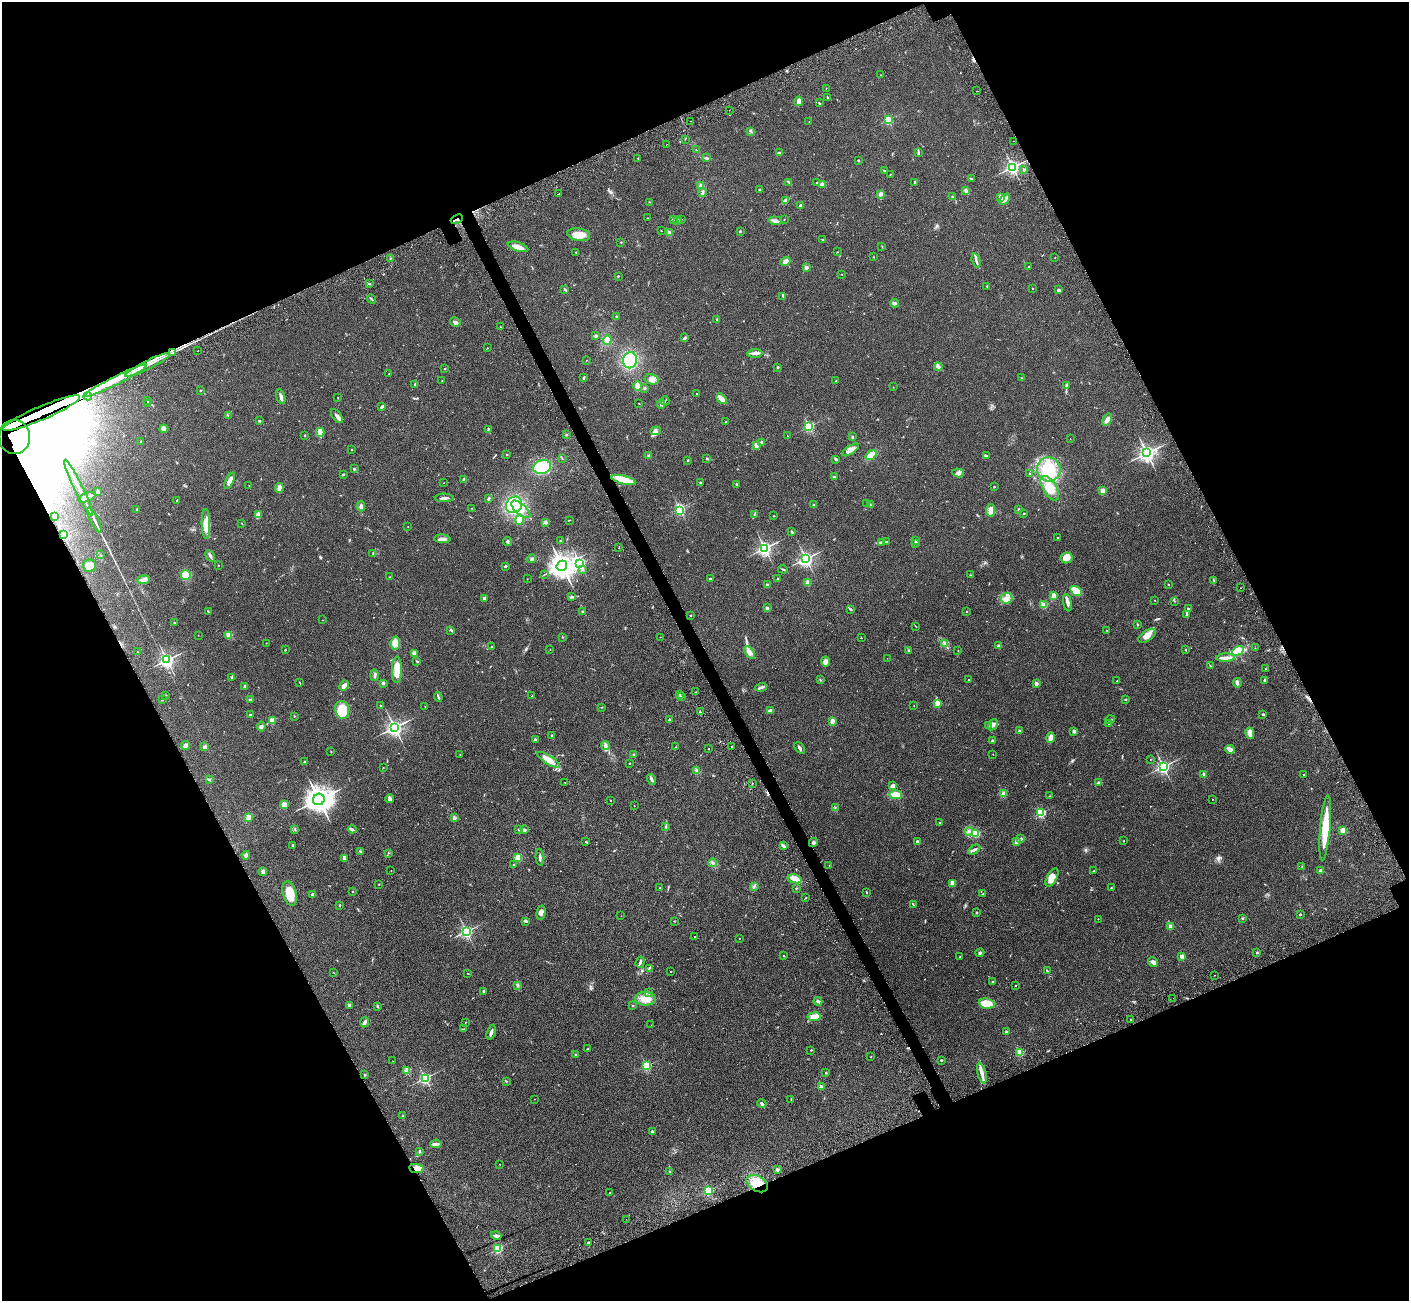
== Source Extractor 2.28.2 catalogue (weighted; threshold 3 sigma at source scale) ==
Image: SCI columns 117-5741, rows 391-5586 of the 5822 x 5851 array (HDU 1 of 3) = the unmasked area's bounding box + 8 px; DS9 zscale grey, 4 x 4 block average (1 PNG px = mean of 4 x 4 image px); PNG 1411 x 1303 px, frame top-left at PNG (2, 2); each listed source drawn as its Kron ellipse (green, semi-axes under 4 px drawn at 4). Shown black and unused: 44% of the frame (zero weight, under 2 of 3 exposures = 7% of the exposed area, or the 3 px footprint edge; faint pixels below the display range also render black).
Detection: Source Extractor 2.28.2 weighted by HDU 2 'WHT'. Background 0.0562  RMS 0.0082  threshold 0.0368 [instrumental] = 3 sigma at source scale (4.5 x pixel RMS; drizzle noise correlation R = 1.50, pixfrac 1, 0.05/0.05 arcsec/px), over >= 5 px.
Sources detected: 594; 3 too faint to see at this stretch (4 x 4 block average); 20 inside a brighter object's white glare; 8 cosmic-ray / hot-pixel residue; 2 long thin detections or spike segments (spike, bleed or trail) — neither listed nor drawn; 8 coinciding with a brighter row at this scale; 20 inside a brighter listed object's ellipse — not listed separately; of the other 533, all 500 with FLUX_AUTO >= 1.01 (the completeness limit of this list) listed and drawn (33 fainter detections not listed), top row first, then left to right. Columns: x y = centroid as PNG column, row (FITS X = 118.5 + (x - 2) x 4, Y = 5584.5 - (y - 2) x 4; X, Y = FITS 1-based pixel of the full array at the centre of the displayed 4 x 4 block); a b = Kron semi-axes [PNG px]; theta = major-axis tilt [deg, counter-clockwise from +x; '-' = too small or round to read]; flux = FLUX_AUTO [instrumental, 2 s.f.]
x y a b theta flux
881 75 2 2 - 1.8
826 88 2 2 - 3.2
977 91 2 2 - 3.7
828 98 3 2 - 5.2
799 101 4 3 - 23
819 103 2 2 - 3.6
729 110 2 2 - 3.3
888 120 2 2 - 360
690 121 2 2 - 2.8
809 122 2 2 - 1.4
751 131 3 2 - 2.3
685 139 2 2 - 1.3
1014 141 2 2 - 1.1
667 144 2 2 - 1.4
696 150 2 2 - 2.3
918 152 4 2 - 7.2
779 153 2 2 - 13
638 158 2 2 - 4.8
706 158 4 2 - 7.8
858 160 2 2 - 9.2
1013 167 2 2 - 1300
884 170 2 2 - 3.2
1024 170 3 2 - 4
890 174 2 2 - 1.7
971 179 3 2 - 4.1
789 182 3 2 - 3.5
915 182 3 2 - 5.4
817 183 2 2 - 3.1
822 184 4 3 - 14
701 186 2 2 - 110
760 189 3 2 - 2.7
966 191 3 3 - 7.9
703 193 4 2 - 15
559 194 2 2 - 17
881 194 3 2 - 5.5
952 197 2 2 - 3.2
1001 197 3 3 - 19
1004 199 6 3 45 26
785 200 3 2 - 6.4
650 202 2 2 - 2
800 206 2 2 - 40
648 218 2 2 - 1.5
457 219 6 2 22 6.3
682 219 2 2 - 1.2
784 219 2 2 - 1.7
673 220 2 2 - 2.6
678 220 3 2 - 4.7
775 221 6 3 -6 16
661 231 2 2 - 3.8
740 231 2 2 - 3.2
669 233 2 2 - 97
579 235 11 6 -9 52
823 239 2 2 - 2.5
621 242 2 2 - 8.5
518 247 11 3 -17 39
882 247 2 2 - 1.6
576 252 2 2 - 2.2
837 252 2 2 - 1.8
874 257 2 2 - 1.7
390 258 2 2 - 2
1055 258 2 2 - 1.1
976 260 7 2 -75 10
785 261 5 4 - 25
806 267 2 2 - 52
1029 267 2 2 - 15
842 274 2 2 - 1.7
618 276 2 2 - 3.3
369 284 2 2 - 2.9
987 286 2 2 - 2.9
565 289 3 2 - 5.3
1032 289 2 2 - 2.3
1058 290 2 2 - 37
783 296 3 2 - 4.3
371 299 5 2 - 4.8
894 303 4 3 - 11
617 316 2 2 - 2.4
716 319 2 2 - 2.8
455 322 5 3 - 12
500 327 2 2 - 3.2
596 336 3 2 - 8
685 338 4 2 - 9.8
607 340 5 4 - 47
487 348 2 2 - 1.6
198 351 2 2 - 1.8
172 353 2 2 - 2
755 353 7 3 4 15
586 360 2 2 - 1.2
630 360 8 7 - 170
148 365 25 2 27 43
778 367 2 2 - 18
938 367 4 3 - 12
445 369 2 2 - 7.6
389 373 2 2 - 2.4
583 378 3 2 - 4.7
1021 378 2 2 - 1.5
652 379 7 5 -15 24
116 381 35 2 26 95
442 381 2 2 - 2
836 381 2 2 - 8.3
415 384 3 3 - 5.7
1066 385 3 2 - 4.4
637 386 5 3 - 36
893 387 2 2 - 1
644 388 2 2 - 25
200 390 2 2 - 8.3
697 393 2 2 - 3.3
88 396 4 2 - 760
281 397 7 3 -74 13
338 397 2 2 - 1.5
721 399 6 3 -45 45
147 401 2 2 - 1.2
665 401 4 2 - 3.2
639 403 2 2 - 1.3
147 404 2 2 - 2.1
661 404 5 2 - 6.3
382 407 4 2 - 7.8
41 413 42 7 23 22000
228 415 2 2 - 1.6
337 416 8 3 -54 16
1107 420 6 4 58 19
259 421 2 2 - 4.7
726 422 2 2 - 13
809 426 2 2 - 540
164 429 4 4 - 11
488 429 3 2 - 4.3
656 431 5 4 - 12
320 432 4 2 - 53
566 434 2 2 - 2.2
305 435 2 2 - 2.3
787 435 2 2 - 1.2
14 437 17 15 -87 27000
852 437 3 2 - 5.5
1070 439 2 2 - 1.5
141 442 2 2 - 15
762 442 2 2 - 33
756 445 2 2 - 86
352 449 2 2 - 1.7
850 450 10 4 32 26
1147 453 3 3 - 1500
507 455 2 2 - 2.9
871 455 6 3 38 59
649 456 3 3 - 9.9
986 456 3 2 - 7
562 459 2 2 - 1.3
707 459 2 2 - 19
836 459 3 2 - 5.6
687 460 2 2 - 7.2
542 467 9 7 15 140
354 469 3 2 - 3.9
1049 469 12 12 - 140
958 473 6 3 -8 14
1029 473 2 2 - 1.5
343 474 3 2 - 4.1
834 477 3 3 - 6.3
464 480 3 2 - 7.9
623 480 12 4 -14 72
230 481 9 3 65 27
444 483 2 2 - 1.6
700 483 2 2 - 3.3
737 484 2 2 - 3.1
249 485 2 2 - 1.1
994 487 2 2 - 9.4
78 488 31 2 -64 60
279 488 5 3 - 22
1050 488 14 7 -58 68
1103 491 2 2 - 120
98 492 2 2 - 48
87 497 9 2 25 20
444 498 9 2 0 12
489 499 4 2 - 7.3
177 500 3 2 - 2.6
867 503 2 2 - 1.4
514 505 9 7 48 200
814 505 2 2 - 14
870 505 2 2 - 2.8
361 506 5 3 - 13
472 508 2 2 - 1.9
521 509 12 5 -42 47
1019 509 3 2 - 4.1
137 510 3 2 - 2.2
680 510 2 2 - 410
991 510 6 3 85 32
1024 513 2 2 - 16
754 514 2 2 - 1.7
258 515 4 3 - 31
54 516 2 2 - 12
774 516 2 2 - 1.6
94 520 14 2 -64 20
519 520 5 3 - 40
570 520 3 2 - 2.2
545 522 4 3 - 8.4
242 523 2 2 - 1.4
206 524 15 4 -89 56
408 527 2 2 - 1.1
791 531 3 2 - 2.4
64 535 2 2 - 380
1057 538 2 2 - 8.8
442 539 8 3 -4 18
560 540 2 2 - 5.8
915 541 2 2 - 3.9
507 542 4 2 - 6.2
881 542 2 2 - 3.8
886 542 3 2 - 3.1
915 543 3 2 - 3.9
619 548 2 2 - 5.5
765 548 2 2 - 1200
373 553 4 2 - 3.9
101 555 2 2 - 1.3
210 556 6 2 -61 9.9
1067 558 6 5 - 40
532 559 4 2 - 6.5
806 559 3 3 - 1100
580 563 2 2 - 540
218 565 2 2 - 1.5
90 566 6 6 - 37
505 566 3 2 - 6.4
562 566 5 5 - 3600
783 569 5 2 - 4
582 570 2 2 - 2.7
545 574 2 2 - 2.2
186 575 5 5 - 61
970 575 2 2 - 2.1
389 577 2 2 - 2.3
527 579 2 2 - 1.3
710 579 2 2 - 13
777 579 2 2 - 3.1
143 580 6 4 7 16
1213 580 2 2 - 3.6
807 582 3 3 - 13
1168 584 2 2 - 2
767 585 2 2 - 29
1241 588 2 2 - 2.9
1076 591 6 4 -31 88
1053 596 2 2 - 140
572 597 4 2 - 5.3
484 598 2 2 - 29
1007 598 6 5 - 24
1154 600 2 2 - 1.3
1174 601 2 2 - 2.6
1067 603 9 3 -78 15
1044 605 2 2 - 190
767 608 3 2 - 11
1188 608 2 2 - 15
850 609 4 2 - 6.3
582 611 2 2 - 13
967 611 2 2 - 3.9
208 612 3 2 - 2.7
1186 614 2 2 - 1.8
690 615 2 2 - 8.4
323 620 2 2 - 1
174 623 2 2 - 2.9
1137 624 3 2 - 3.2
915 626 3 2 - 1.9
451 630 4 2 - 4.4
1107 630 2 2 - 1.6
198 635 2 2 - 1.4
228 635 3 2 - 5.6
1147 636 10 5 33 30
563 637 2 2 - 1.3
660 637 2 2 - 3.2
861 638 2 2 - 7.8
266 643 2 2 - 2.6
395 643 7 4 82 24
944 644 3 2 - 4.2
999 645 3 2 - 4
492 647 2 2 - 12
1255 648 2 2 - 1.7
285 650 2 2 - 8.1
550 650 2 2 - 1.9
909 650 2 2 - 2.2
1186 650 2 2 - 7
958 651 2 2 - 1.5
1238 651 6 4 29 90
137 652 2 2 - 4.8
750 652 7 4 -52 25
414 653 3 3 - 6.5
887 658 2 2 - 1
1225 658 9 3 1 23
167 660 3 3 - 1100
417 661 3 2 - 3.4
826 662 5 4 - 17
1210 666 2 2 - 2.9
1266 669 3 2 - 2
397 670 13 5 89 57
374 675 6 2 86 7.6
232 678 3 2 - 5.8
820 680 2 2 - 2
968 680 2 2 - 1.6
1264 680 3 2 - 5.5
1117 681 2 2 - 3.3
300 683 3 2 - 1.9
383 683 2 2 - 48
1237 683 5 2 - 13
1036 684 2 2 - 64
344 685 5 4 - 27
245 686 3 2 - 4.9
761 687 6 3 18 12
696 692 2 2 - 3.9
166 695 2 2 - 1.1
679 695 2 2 - 20
532 696 2 2 - 5.8
438 697 5 2 - 5.7
681 697 2 2 - 19
250 699 3 2 - 3.1
1126 699 2 2 - 3
162 700 4 2 - 2.5
937 703 2 2 - 150
914 705 2 2 - 2.6
381 706 2 2 - 13
425 706 2 2 - 1.1
602 707 2 2 - 2
342 710 9 6 -78 95
770 710 3 2 - 20
700 712 2 2 - 4.2
1263 714 3 2 - 6.2
250 715 3 2 - 5.9
294 716 2 2 - 2.3
669 720 2 2 - 25
1110 720 5 2 - 6.1
272 721 2 2 - 180
832 721 4 3 - 19
1109 724 2 2 - 2.8
988 725 3 2 - 2
993 725 6 3 57 12
261 727 5 3 - 9.6
394 727 3 3 - 1300
1020 731 2 2 - 32
1074 731 2 2 - 49
1250 733 6 4 -77 25
552 735 2 2 - 23
1051 738 5 3 - 34
535 739 2 2 - 23
992 741 3 2 - 5.2
186 746 4 3 - 12
605 746 5 3 - 10
205 747 2 2 - 68
676 747 2 2 - 1.2
732 747 2 2 - 1.8
800 748 6 2 -47 8.9
709 749 2 2 - 5.7
1230 749 4 2 - 37
331 752 2 2 - 2.3
460 754 2 2 - 2.6
993 754 2 2 - 1.2
634 755 2 2 - 34
1150 759 2 2 - 1.4
549 760 13 4 -33 53
305 762 3 2 - 6.3
629 763 2 2 - 11
1163 766 2 2 - 930
383 767 2 2 - 1.1
697 771 3 3 - 8.4
1203 774 3 3 - 6
1304 775 2 2 - 8.8
209 779 3 2 - 4.4
651 779 5 2 - 11
565 783 2 2 - 1.8
752 783 2 2 - 3.4
1098 783 3 2 - 3.7
892 786 3 2 - 21
1003 793 4 3 - 7.7
896 795 6 4 -2 55
1050 796 2 2 - 1.9
319 799 6 5 - 3800
390 799 4 3 - 18
1212 799 2 2 - 4.2
611 800 2 2 - 3.4
284 805 2 2 - 180
634 806 2 2 - 2.6
835 808 2 2 - 2.1
1041 813 2 2 - 480
248 817 2 2 - 160
454 818 2 2 - 59
940 823 3 2 - 3
666 826 4 2 - 5
1325 828 32 5 85 130
295 829 2 2 - 1.7
352 829 4 3 - 9.2
519 830 2 2 - 20
524 830 2 2 - 40
1343 830 2 2 - 150
969 831 4 2 - 6.2
976 834 2 2 - 280
1021 839 2 2 - 28
1124 841 2 2 - 2.3
585 842 2 2 - 3.2
813 842 4 3 - 9.7
917 842 2 2 - 34
1016 842 2 2 - 79
293 845 3 2 - 3.7
783 846 3 2 - 12
974 850 7 2 32 13
360 851 2 2 - 3.2
388 853 2 2 - 1.9
246 855 4 3 - 9.5
518 857 4 3 - 31
540 857 8 2 -85 8.8
344 858 3 2 - 16
713 863 4 3 - 8
514 865 2 2 - 3.1
829 865 2 2 - 1.1
1302 866 2 2 - 1.4
391 871 2 2 - 1.4
1094 871 2 2 - 2
1321 871 2 2 - 48
263 872 4 3 - 9.3
1052 877 10 5 61 56
795 879 7 4 -12 56
952 883 2 2 - 110
379 884 2 2 - 2.1
754 886 4 2 - 4.8
660 888 2 2 - 1.4
796 888 3 2 - 2.7
1111 888 2 2 - 2.8
353 892 2 2 - 12
867 892 2 2 - 4.3
290 894 12 6 -74 79
312 894 4 2 - 4.6
983 894 2 2 - 2.2
806 898 2 2 - 2.4
340 905 2 2 - 8.2
913 905 4 2 - 7.1
541 912 7 4 78 16
976 913 2 2 - 18
1300 914 2 2 - 13
621 916 2 2 - 1.9
1243 918 2 2 - 2.9
1098 919 2 2 - 1.4
525 921 3 2 - 4.7
674 921 2 2 - 2
1170 926 2 2 - 88
466 931 2 2 - 900
695 937 2 2 - 6.2
739 938 2 2 - 1.7
980 953 4 3 - 6.7
1257 953 2 2 - 25
784 956 2 2 - 9.5
960 957 2 2 - 1.5
1182 957 3 3 - 21
640 962 6 2 70 6.9
1153 962 5 4 - 13
649 968 4 2 - 4.6
1047 971 3 2 - 3.4
671 972 2 2 - 3.4
334 973 2 2 - 1.2
468 973 2 2 - 1.5
1214 975 2 2 - 1.7
993 982 2 2 - 3
518 985 3 2 - 6
1015 985 2 2 - 6.1
484 991 3 2 - 3.4
648 992 4 2 - 13
1173 998 2 2 - 1
645 999 10 6 -2 47
818 1001 4 3 - 7.2
987 1004 8 5 -9 72
349 1005 3 3 - 6
377 1006 4 2 - 4.1
633 1006 2 2 - 9
814 1017 6 3 8 47
1131 1019 2 2 - 5.9
365 1022 5 2 - 15
465 1022 2 2 - 3.8
651 1025 2 2 - 1
463 1029 2 2 - 1.7
491 1032 7 2 72 13
1006 1032 2 2 - 25
588 1049 2 2 - 2.5
811 1050 2 2 - 11
1020 1053 2 2 - 260
575 1054 2 2 - 2.4
871 1057 2 2 - 3.4
941 1060 2 2 - 3.9
393 1061 2 2 - 1.4
647 1066 2 2 - 460
407 1071 2 2 - 170
826 1073 2 2 - 12
982 1073 10 3 -76 26
365 1075 2 2 - 14
425 1078 2 2 - 680
506 1081 3 2 - 3.1
821 1087 2 2 - 66
534 1099 2 2 - 1.1
791 1099 3 2 - 3.2
762 1104 5 2 - 7.3
403 1116 2 2 - 8.9
652 1131 3 2 - 7.1
436 1144 6 2 6 15
420 1151 3 2 - 5.1
500 1164 2 2 - 1.3
416 1168 7 4 -8 31
777 1170 2 2 - 53
670 1172 3 2 - 4.1
757 1184 11 7 -31 73
708 1190 2 2 - 510
610 1193 2 2 - 4.5
626 1219 2 2 - 1.8
496 1236 5 2 - 13
588 1243 2 2 - 8.8
498 1249 2 2 - 470
Overlapping masked pixels (flux is a lower limit): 9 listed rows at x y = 457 219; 148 365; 116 381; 88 396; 41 413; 14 437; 64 535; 416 1168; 757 1184
Diffuse or blended objects may show on this block-average render without a row.